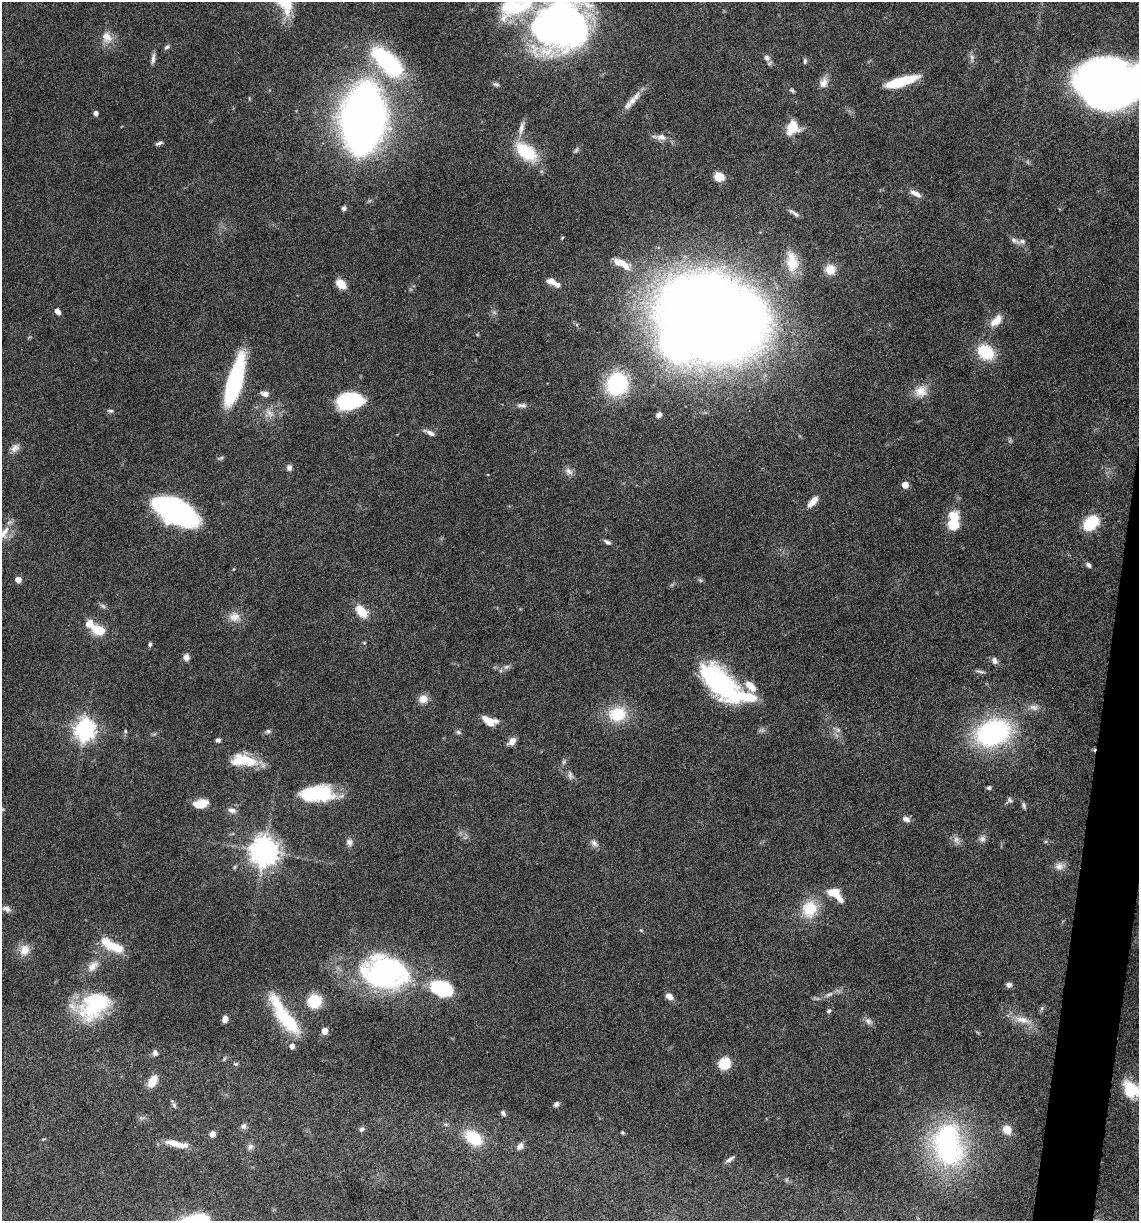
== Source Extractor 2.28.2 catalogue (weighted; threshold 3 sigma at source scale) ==
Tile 6 of 4 x 4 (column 2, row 2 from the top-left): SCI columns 1374-2510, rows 2440-3658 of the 4903 x 4881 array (HDU 1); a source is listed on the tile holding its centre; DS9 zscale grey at full resolution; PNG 1141 x 1223 px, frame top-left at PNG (2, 2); no overlay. Shown black and unused: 2% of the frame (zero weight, under 10 of 20 exposures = <1% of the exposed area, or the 3 px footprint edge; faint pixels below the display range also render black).
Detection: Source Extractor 2.28.2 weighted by HDU 2 'WHT'; one run over the whole footprint, this tile lists its part. Background 0.0404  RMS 0.0025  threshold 0.0103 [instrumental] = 3 sigma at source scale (4.09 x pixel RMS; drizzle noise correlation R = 1.36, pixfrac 0.8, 0.05/0.05 arcsec/px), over >= 5 px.
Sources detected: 160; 3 too faint to see at this stretch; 13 inside a brighter object's white glare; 1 long thin detection or spike segment (spike, bleed or trail) — not listed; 3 inside a brighter listed object's ellipse — not listed separately; the other 140 listed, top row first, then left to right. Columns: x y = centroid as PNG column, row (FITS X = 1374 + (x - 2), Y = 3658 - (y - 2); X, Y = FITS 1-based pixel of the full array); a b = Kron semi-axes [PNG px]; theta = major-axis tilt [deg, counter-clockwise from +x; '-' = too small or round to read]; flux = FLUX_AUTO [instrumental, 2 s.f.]
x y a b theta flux
513 7 48 25 19 19
561 27 53 41 19 110
107 37 18 13 -61 2.8
167 47 8 5 33 0.48
972 57 7 6 - 0.67
153 58 15 5 83 0.91
766 58 8 7 - 0.98
385 59 32 20 -42 24
805 61 7 4 83 0.48
901 82 30 8 16 10
823 83 14 10 66 1.8
496 84 9 5 -22 0.52
1110 86 63 31 -2 110
792 90 6 4 -39 0.41
632 100 31 7 47 2.6
96 113 4 4 - 1.1
363 118 42 22 84 310
792 127 14 11 65 5.4
521 128 19 7 76 1.7
660 137 19 7 -7 1.7
159 143 10 4 21 0.59
576 150 9 4 55 0.46
526 152 26 15 -39 11
719 177 10 8 -21 3
915 193 16 6 -27 1.4
344 208 5 5 - 0.77
796 214 11 5 -37 0.84
562 238 4 3 - 0.2
1014 240 16 5 -22 0.94
792 262 29 15 -83 5.5
830 269 13 12 - 2.8
552 282 17 7 -26 2.2
341 284 10 7 -43 3.6
58 312 7 4 -53 1.5
709 317 52 48 -46 640
996 321 18 9 44 2.6
986 352 17 13 -34 9.3
234 381 36 10 74 44
617 384 22 19 67 22
921 391 18 15 27 3.1
265 394 10 6 -15 1.1
349 401 23 14 11 22
522 405 14 5 -3 0.9
110 411 8 4 -5 0.44
269 413 16 6 -43 1.5
659 415 6 5 - 0.92
430 433 13 5 -27 1
15 448 13 9 38 1.4
221 458 10 4 19 0.41
289 467 8 7 - 0.79
569 471 12 7 -45 1.1
905 485 5 5 - 3.3
812 502 14 6 48 2.4
174 511 40 19 -27 50
954 517 8 7 - 6.5
1091 523 16 11 44 9.7
4 533 23 10 56 3.3
607 542 10 5 -29 0.66
1088 565 7 5 -46 0.7
18 580 5 4 - 2.2
700 580 7 4 -45 0.38
103 606 9 5 -27 0.55
361 611 16 9 -51 4.2
234 617 16 13 -2 2.5
89 624 9 8 - 2.3
98 630 9 6 -19 9.4
150 644 5 4 - 0.46
186 657 7 6 - 1.2
994 660 8 6 -59 1
980 672 12 4 -10 0.62
719 681 45 23 -46 32
750 686 17 9 -45 3
423 699 11 10 - 1.9
1034 707 13 7 -17 1.3
617 714 23 19 8 8.1
489 721 17 8 -18 3.2
85 730 8 7 - 150
838 730 7 6 - 0.68
125 731 5 3 - 0.28
268 731 7 6 - 0.52
458 732 7 5 -23 0.46
993 733 36 26 23 37
218 740 6 5 - 0.6
512 741 10 7 47 1.5
243 760 31 13 -4 8
570 775 12 6 -80 0.8
989 788 5 4 - 0.54
318 793 31 14 1 18
1009 800 8 7 - 0.61
201 804 14 8 9 4.2
1024 806 9 5 -72 0.51
2 809 5 5 - 0.32
232 810 12 7 -6 1.1
906 819 9 6 -22 1.1
956 839 10 8 40 1
982 839 9 8 - 0.85
349 842 9 7 -74 1
594 843 12 7 -44 0.99
264 851 9 8 - 340
1059 866 12 11 - 1.5
835 894 18 9 -40 5.5
6 909 12 7 -21 1
809 909 24 20 73 6.8
641 930 6 3 -19 0.24
112 946 32 10 -27 6
24 950 16 13 65 2.6
93 966 18 11 44 2.3
383 973 41 27 -22 54
1009 985 7 6 - 0.74
441 988 17 11 -19 20
669 996 8 6 -35 1.5
314 1001 11 11 - 7.9
94 1005 39 26 38 18
829 1011 6 4 39 0.4
282 1015 33 21 -59 9.4
225 1019 6 5 - 1.3
1022 1020 23 9 -14 3
868 1021 10 7 -49 0.92
324 1031 6 5 - 1.6
292 1046 4 4 - 1.4
155 1053 8 6 -65 0.72
724 1063 13 11 55 5
236 1064 6 5 - 0.35
153 1081 15 8 61 3
1131 1089 19 14 -41 7.6
556 1104 7 5 44 0.64
174 1105 8 5 -70 0.52
503 1113 7 5 -55 0.56
243 1126 8 7 - 0.73
362 1129 7 6 - 0.54
1007 1130 12 10 -53 2.6
622 1133 4 4 - 0.32
212 1134 6 6 - 1.4
473 1138 19 12 -35 8.9
43 1139 7 3 5 0.23
176 1144 28 7 -15 3.5
520 1146 9 7 53 0.98
948 1146 52 39 -71 42
250 1147 9 7 54 0.77
730 1159 14 5 35 0.83
Isophote crosses this tile's border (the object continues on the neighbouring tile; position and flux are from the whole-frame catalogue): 6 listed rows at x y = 513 7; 561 27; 1110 86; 4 533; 2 809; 1131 1089